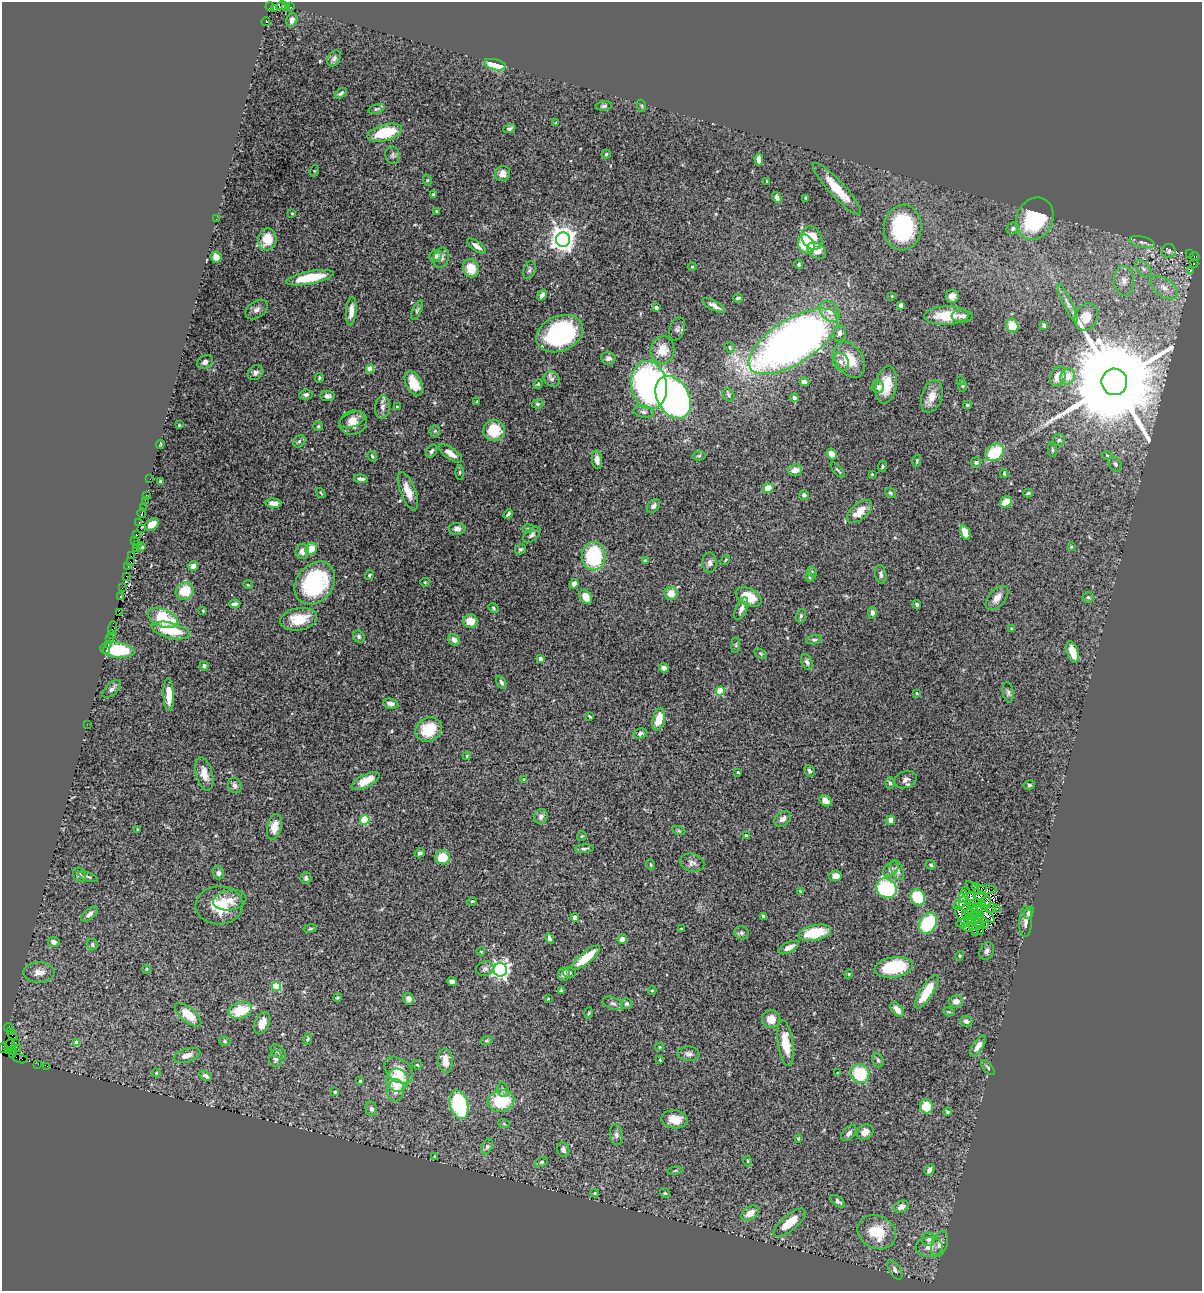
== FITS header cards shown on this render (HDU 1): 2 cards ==
NAXIS1  =                 1200
NAXIS2  =                 1289

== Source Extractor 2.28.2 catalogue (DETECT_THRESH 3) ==
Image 1200 x 1289 px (HDU 1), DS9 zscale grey, 1 PNG px = 1 image px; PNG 1204 x 1293 px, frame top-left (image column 1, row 1289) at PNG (2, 2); each listed source drawn as its Kron ellipse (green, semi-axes under 4 px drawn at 4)
Background 0.681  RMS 0.04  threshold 0.119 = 3 sigma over >= 5 px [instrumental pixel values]
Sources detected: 424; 1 with non-positive FLUX_AUTO (blend fragments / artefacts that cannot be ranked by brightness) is neither listed nor drawn; the other 423 listed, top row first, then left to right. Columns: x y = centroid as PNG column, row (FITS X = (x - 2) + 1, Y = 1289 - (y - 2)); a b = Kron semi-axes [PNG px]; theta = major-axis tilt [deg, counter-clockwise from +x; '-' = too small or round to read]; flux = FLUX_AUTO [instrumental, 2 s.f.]
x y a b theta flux
281 6 5 3 - 390
286 6 3 3 - 220
270 7 4 2 - 13
291 7 3 2 - 230
275 9 3 3 - 140
292 20 7 5 74 11
266 21 4 3 - 60
334 58 8 6 59 6.6
495 65 11 5 -14 83
341 93 7 4 36 5.5
604 106 8 4 6 4.8
642 106 6 4 -71 3.2
376 109 8 4 19 5.2
556 123 3 2 - 2.2
509 129 6 4 22 6
385 133 18 8 15 110
606 154 4 4 - 3.2
393 155 9 7 -75 7.1
759 159 6 4 -85 15
314 171 6 4 72 2.6
503 174 7 7 - 15
427 180 6 3 -73 3
767 181 3 2 - 1.9
837 189 34 8 -47 72
433 194 3 2 - 3.6
777 197 6 4 -58 8.2
805 198 4 3 - 3.9
436 211 3 2 - 2.2
292 214 4 3 - 2.1
216 219 3 2 - 3.1
1035 219 22 18 62 230
903 228 23 19 85 250
1013 228 6 5 - 6.5
812 238 12 9 -60 70
267 239 11 9 81 49
563 240 7 7 - 2600
1142 242 13 5 -13 10
806 244 10 8 -62 120
476 246 11 4 -36 13
817 251 10 7 -38 28
1169 251 7 7 - 6.5
1189 254 2 2 - 190
436 256 6 5 - 15
216 257 6 5 - 13
1195 257 4 4 - 2400
441 258 10 7 71 11
1194 263 4 3 - 120
799 264 5 4 - 3.6
692 267 4 4 - 2.5
471 268 9 8 - 49
1143 269 10 6 -45 12
529 270 9 6 69 6.7
1191 270 3 2 - 2.3
310 278 24 6 11 82
1124 281 15 10 -87 27
1164 288 15 9 -36 28
542 295 6 4 55 9.6
892 296 3 3 - 1.7
952 296 6 6 - 11
738 298 5 3 - 5.8
1068 303 21 4 -65 15
714 305 12 4 -28 12
901 305 4 3 - 6.4
656 307 4 3 - 9.5
256 309 12 8 37 13
417 310 10 4 66 4.8
351 311 14 5 84 21
830 311 12 8 -45 24
946 316 22 9 2 62
962 316 10 6 0 9.6
1086 317 14 11 62 41
1012 325 7 6 - 41
1044 325 4 3 - 6.7
677 329 12 7 71 9.3
839 333 8 6 83 11
560 334 24 17 23 290
793 341 51 22 32 1800
730 347 6 4 -53 4.4
662 350 14 11 79 42
608 358 7 6 - 8.5
849 360 20 13 -56 65
205 362 8 6 26 9.6
841 362 10 7 -62 13
370 369 4 4 - 51
255 373 8 6 39 9.2
1068 376 8 7 - 24
1058 377 10 7 75 26
319 378 5 3 - 2.9
552 379 9 7 -35 9.2
961 380 4 2 - 2
804 382 5 4 - 9.7
1114 382 13 13 - 84000
414 383 13 7 -62 62
538 384 5 4 - 3
649 385 24 18 -80 990
886 385 19 10 79 54
963 386 5 3 - 2.9
878 387 6 6 - 10
306 394 7 5 7 7.8
729 395 7 5 -50 5.3
328 396 7 5 -6 9.4
932 396 16 10 72 29
673 397 23 16 -61 1100
794 398 4 4 - 9.3
477 401 3 2 - 2.3
537 404 6 4 -5 5
967 405 4 3 - 4.5
382 407 12 7 83 13
397 407 3 3 - 2.7
644 412 10 6 -7 8.5
352 420 13 7 23 19
353 423 14 12 19 28
179 425 3 2 - 2.3
318 426 5 4 - 4
494 430 11 10 - 78
435 431 6 5 - 4.1
1059 440 6 6 - 5.4
299 441 7 5 45 5.7
160 444 5 2 - 2.3
1052 450 7 3 -82 4.1
432 451 7 4 62 6.7
995 452 10 7 39 98
450 453 14 5 -35 20
832 454 5 4 - 20
1107 455 5 3 - 2.3
372 456 5 4 - 4.2
699 456 6 4 8 3.8
597 460 9 5 -83 15
917 461 6 3 74 3.3
976 462 5 5 - 6.2
1115 464 8 5 -53 6.9
882 467 6 3 83 3.2
795 470 7 6 - 20
838 470 9 3 -49 3.9
459 472 7 3 89 3.3
872 474 3 3 - 2.3
1004 474 4 3 - 2.9
150 479 2 2 - 3.4
361 479 7 4 -8 7.7
160 481 3 3 - 4
768 488 5 5 - 31
408 491 20 7 -69 35
321 493 5 3 - 2.5
890 493 6 4 -40 3.8
1028 493 4 3 - 4
146 495 3 2 - 6
804 495 5 5 - 6.5
145 500 2 2 - 16
1006 502 6 5 - 30
273 503 8 4 -5 16
653 506 8 5 49 8.7
143 508 2 2 - 13
860 511 15 8 41 33
142 513 4 3 - 21
508 514 5 3 - 5.9
139 523 3 2 - 22
152 524 7 5 34 23
141 529 3 2 - 16
457 529 8 6 -1 9.7
528 529 6 4 2 3.4
965 533 7 4 -69 36
136 535 3 3 - 41
532 535 10 6 41 8
135 540 2 2 - 14
137 544 3 2 - 19
142 547 4 3 - 10
1071 547 4 3 - 2.5
136 549 2 2 - 17
311 549 6 5 - 39
520 549 6 5 - 4
302 551 7 6 - 14
131 556 3 2 - 2.8
594 556 14 11 90 190
725 560 5 3 - 2.7
130 561 3 2 - 30
645 561 4 3 - 2.9
710 563 10 7 -89 9.6
193 566 5 4 - 16
128 567 2 2 - 8.1
812 572 5 4 - 3.4
881 574 9 5 -78 7.7
369 575 4 3 - 4
126 576 2 2 - 17
810 577 5 4 - 3.6
425 582 5 4 - 2.7
315 583 23 18 51 250
574 584 5 4 - 14
248 585 5 3 - 2
122 588 2 2 - 11
185 591 9 8 - 61
671 593 6 6 - 30
121 597 4 3 - 22
586 597 8 5 -58 37
749 597 13 8 -27 61
1088 597 5 5 - 3.9
997 598 14 8 49 20
235 604 5 3 - 7
917 605 4 3 - 4
494 608 6 4 -30 3.3
741 609 12 5 67 14
203 611 4 3 - 2.5
119 613 2 2 - 2.7
872 613 6 4 -88 9.8
801 616 7 5 71 5
163 618 16 9 -22 120
299 619 18 11 9 60
470 621 7 7 - 36
113 627 6 2 71 12
1012 628 3 3 - 2.7
171 630 19 7 -14 92
111 634 3 2 - 5.3
359 637 6 5 - 5.5
110 638 2 2 - 7.3
454 640 6 5 - 13
814 640 8 4 4 5.1
108 644 3 2 - 18
736 645 8 4 83 3.5
106 650 3 2 - 12
117 650 17 7 -7 160
1073 652 11 5 -72 32
761 654 7 4 -32 3.4
540 659 4 3 - 14
807 662 8 5 -66 6.9
204 666 4 4 - 6.8
664 668 5 4 - 8.1
501 682 7 4 -61 6.7
112 689 11 5 44 8.9
720 691 4 4 - 80
1008 692 10 5 -80 6.9
917 693 3 3 - 2.3
169 695 16 5 -88 35
391 704 8 5 -12 9.7
590 716 4 2 - 2.6
659 719 11 6 76 48
87 724 2 2 - 22
429 729 14 11 28 81
640 733 7 5 11 6.9
467 756 4 3 - 2.5
809 771 6 5 - 6.3
738 772 3 3 - 3.5
204 774 17 8 -75 27
524 779 4 3 - 2.2
905 780 11 8 22 13
366 781 15 6 27 39
890 783 5 4 - 5.9
235 785 8 6 -64 9.8
1029 785 5 4 - 4.3
825 801 6 5 - 18
541 816 7 6 - 12
783 819 9 7 40 13
365 820 5 4 - 110
891 820 5 4 - 14
274 827 13 7 77 25
137 829 3 2 - 1.5
679 831 6 4 -19 3.1
582 836 5 3 - 2.3
746 836 4 3 - 8.5
584 849 9 4 6 5.2
420 853 5 4 - 6.8
443 857 7 7 - 54
692 863 12 9 -13 14
651 864 5 3 - 2.6
931 865 5 4 - 4.7
891 869 9 6 45 8.2
897 870 11 5 -68 11
218 873 7 5 -75 7
79 875 7 6 - 9.9
836 876 6 5 - 16
88 877 10 3 -21 4.4
306 878 6 5 - 6.9
976 887 3 2 - 1.6
886 888 11 9 -37 230
972 888 8 2 -48 3.4
982 888 2 2 - 3.6
985 890 11 4 5 2.7
800 891 4 3 - 2.5
966 891 2 2 - 1.7
980 896 6 3 7 2.9
918 897 8 7 - 110
964 897 6 4 88 4.4
971 897 4 4 - 3.4
230 900 17 10 9 27
472 901 5 3 - 2.3
986 902 6 3 -82 3
960 903 8 4 45 8.2
975 904 6 3 10 0.98
982 904 4 2 - 3.8
219 905 24 19 2 84
964 906 5 3 - 3.6
974 908 3 2 - 1.2
990 908 6 2 29 2.2
997 908 3 2 - 3.1
977 909 5 4 - 4
985 913 13 3 -44 3.2
1029 913 6 4 60 7.7
90 914 10 5 39 13
969 914 5 3 - 0.74
965 915 4 2 - 0.22
974 915 6 2 41 3.1
980 915 4 2 - 3.4
763 916 3 3 - 3.6
962 916 11 5 -60 5.4
575 918 4 4 - 12
978 918 4 3 - 1.5
971 920 4 2 - 2.3
1026 922 15 6 87 15
928 923 11 8 59 150
963 923 6 2 7 3
978 923 4 2 - 2.5
981 925 3 2 - 1.5
985 925 3 2 - 2.7
972 926 3 2 - 0.66
967 927 5 3 - 2.3
310 928 7 3 10 3.2
682 929 4 3 - 3.4
981 931 2 2 - 3.2
976 932 2 2 - 1.1
741 933 7 6 - 6.4
815 933 16 7 12 93
550 938 5 4 - 9.4
622 939 5 4 - 13
54 942 6 5 - 12
92 944 6 5 - 7.8
789 948 11 5 26 17
987 951 9 7 68 8.2
481 952 4 3 - 1.6
960 956 5 4 - 3
586 958 18 6 39 84
893 967 19 10 8 150
146 969 5 3 - 2.5
485 969 9 7 16 8
500 970 7 6 - 900
39 972 16 10 0 28
569 973 6 5 - 5.4
564 974 6 6 - 13
849 974 4 4 - 2.6
452 981 5 4 - 7.7
277 987 5 4 - 110
652 990 4 4 - 2.6
561 991 3 3 - 4.3
927 992 19 6 58 69
337 998 4 3 - 3.2
408 999 6 5 - 12
548 999 4 2 - 1.8
956 1001 7 6 - 13
613 1003 10 5 -23 7.7
627 1004 5 5 - 5.6
897 1009 8 5 -51 22
240 1010 12 8 16 81
949 1012 6 3 -18 3.1
589 1013 6 3 86 2.9
188 1015 16 7 -40 53
771 1019 9 9 - 28
966 1021 6 5 - 8
262 1023 12 7 69 23
8 1027 4 3 - 22
10 1032 2 2 - 7
13 1035 5 2 - 23
308 1039 6 4 81 3.5
487 1040 6 4 19 3.4
225 1041 6 4 -23 4.3
15 1042 3 2 - 23
77 1043 4 4 - 22
786 1043 23 7 -82 58
10 1045 6 2 71 10
978 1046 12 5 56 18
659 1047 4 4 - 2.7
3 1048 5 3 - 7.6
18 1049 2 2 - 12
13 1050 3 2 - 10
9 1051 3 2 - 94
278 1052 8 5 -40 7.8
688 1054 11 7 -4 10
12 1055 2 2 - 4.1
187 1055 14 6 17 18
276 1058 8 6 89 9.5
20 1059 8 3 -15 23
660 1060 4 4 - 2
878 1060 7 5 -68 5.7
445 1061 12 7 -86 35
38 1064 2 2 - 18
417 1065 5 4 - 3.8
47 1066 2 2 - 17
988 1067 9 4 -50 4.9
399 1070 16 11 -40 44
156 1073 4 4 - 2.5
837 1073 4 3 - 2.1
860 1074 10 9 - 120
205 1076 7 4 -31 7.5
397 1080 11 11 - 96
360 1081 4 3 - 4.1
396 1090 11 8 82 22
503 1090 7 5 -73 5.9
335 1092 4 3 - 4.4
501 1101 13 10 10 120
459 1105 15 9 -73 280
926 1106 7 6 - 58
371 1109 7 5 -74 9.2
947 1112 4 3 - 3.2
674 1119 13 9 -7 36
504 1124 6 3 -18 3.2
865 1132 9 7 32 17
849 1133 9 5 48 10
616 1135 10 6 -82 8.9
798 1138 3 2 - 3.1
487 1147 8 5 64 5.8
563 1150 7 6 - 8.4
435 1157 4 2 - 2.6
748 1161 5 3 - 2.3
541 1162 7 4 26 4.1
929 1170 6 4 57 16
675 1171 7 3 10 3.8
595 1193 4 4 - 2.6
665 1193 5 4 - 3.9
838 1201 8 4 -38 7
901 1207 7 5 27 16
750 1213 9 6 34 27
789 1223 20 7 40 52
877 1232 20 16 -28 86
928 1239 7 6 - 8.7
940 1244 13 7 71 18
929 1247 13 9 3 21
895 1270 11 5 -57 8.9
At the frame edge (FLAGS 8, measured only in part): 1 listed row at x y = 3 1048
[1 non-positive-flux detection neither listed nor drawn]